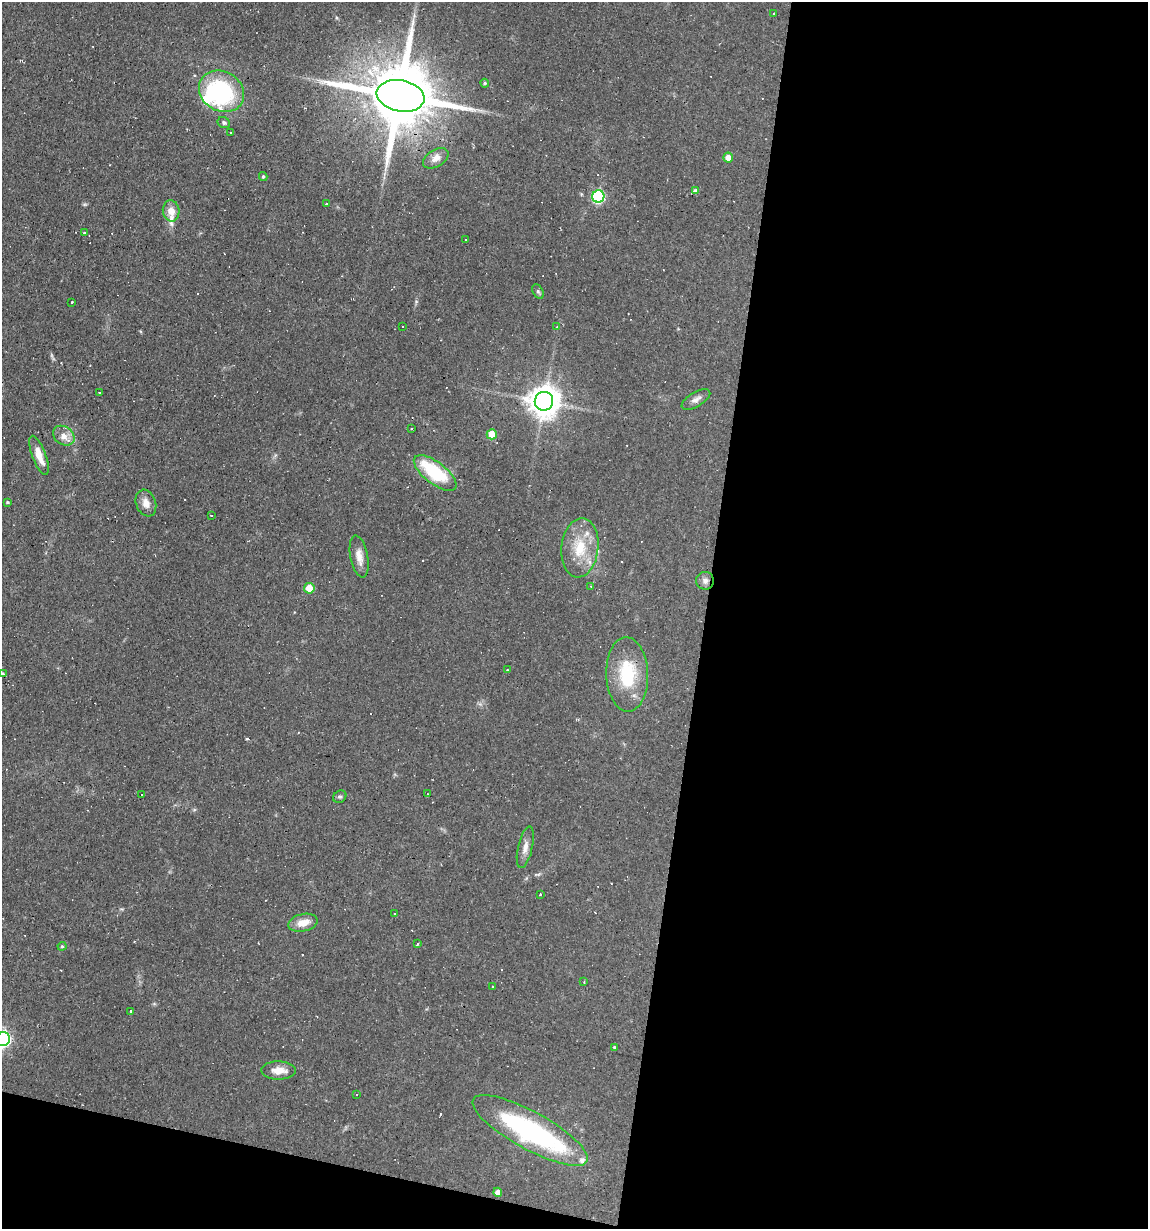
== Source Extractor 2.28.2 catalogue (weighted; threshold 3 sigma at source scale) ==
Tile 16 of 4 x 4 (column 4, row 4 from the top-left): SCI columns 3551-4696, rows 1-1227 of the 4929 x 4909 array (HDU 1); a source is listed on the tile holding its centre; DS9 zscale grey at full resolution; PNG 1150 x 1231 px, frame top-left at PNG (2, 2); each listed source drawn as its Kron ellipse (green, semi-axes under 4 px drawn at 4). Shown black and unused: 42% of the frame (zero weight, under 2 of 3 exposures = <1% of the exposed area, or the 3 px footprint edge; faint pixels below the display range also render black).
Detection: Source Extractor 2.28.2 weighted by HDU 2 'WHT'; one run over the whole footprint, this tile lists its part. Background 0.0927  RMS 0.0057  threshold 0.0256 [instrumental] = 3 sigma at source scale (4.5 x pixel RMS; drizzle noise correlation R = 1.50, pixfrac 1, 0.05/0.05 arcsec/px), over >= 5 px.
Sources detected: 76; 1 inside a brighter object's white glare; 15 cosmic-ray / hot-pixel residue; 1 long thin detection or spike segment (spike, bleed or trail) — neither listed nor drawn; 3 inside a brighter listed object's ellipse — not listed separately; the other 56 listed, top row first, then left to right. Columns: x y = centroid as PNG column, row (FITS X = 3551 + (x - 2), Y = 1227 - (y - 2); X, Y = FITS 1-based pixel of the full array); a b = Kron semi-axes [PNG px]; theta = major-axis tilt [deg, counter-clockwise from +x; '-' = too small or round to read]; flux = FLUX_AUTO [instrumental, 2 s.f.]
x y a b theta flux
774 14 3 3 - 3.6
485 83 4 4 - 0.71
221 91 23 19 -31 68
401 96 24 15 -11 6200
224 123 6 5 - 1.1
231 133 3 3 - 1.2
436 158 14 8 30 4.1
728 158 5 5 - 4.3
263 176 4 4 - 0.68
696 191 4 3 - 11
598 196 6 6 - 63
327 203 3 3 - 1.3
171 211 10 8 -85 5.9
84 233 3 3 - 1.1
466 240 3 2 - 0.48
538 291 7 5 -62 1.1
72 302 3 2 - 1.1
403 326 2 2 - 0.42
557 327 3 2 - 0.36
99 392 3 2 - 0.62
696 399 16 7 31 3
544 401 9 9 - 910
411 428 3 3 - 0.66
492 434 5 5 - 11
64 436 12 9 -36 4.5
39 455 21 7 -70 7
435 473 25 11 -38 35
7 502 3 3 - 0.59
146 503 14 10 -69 4.7
212 516 3 3 - 1.1
580 548 30 18 84 20
359 557 21 8 -79 5.6
705 581 9 9 - 2.5
590 586 3 3 - 0.62
309 588 5 5 - 13
507 670 3 3 - 0.69
3 674 4 3 - 0.86
627 674 37 21 -88 29
142 794 3 2 - 1.4
428 794 2 2 - 0.48
340 797 7 5 38 1.1
525 847 21 7 77 4
540 894 3 3 - 1.3
395 914 3 3 - 0.67
303 923 15 8 13 6.7
418 944 3 3 - 4.7
62 946 4 4 - 0.64
584 982 4 3 - 0.63
492 987 3 2 - 0.66
131 1011 3 2 - 1.5
3 1039 7 7 - 150
614 1047 3 3 - 1.1
278 1070 17 9 -1 6.4
356 1095 3 2 - 0.54
530 1130 65 19 -29 98
498 1192 4 4 - 3.3
Overlapping masked pixels (flux is a lower limit): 3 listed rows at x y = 401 96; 435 473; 627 674
Isophote crosses this tile's border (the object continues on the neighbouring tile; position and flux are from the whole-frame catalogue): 1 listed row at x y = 3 1039